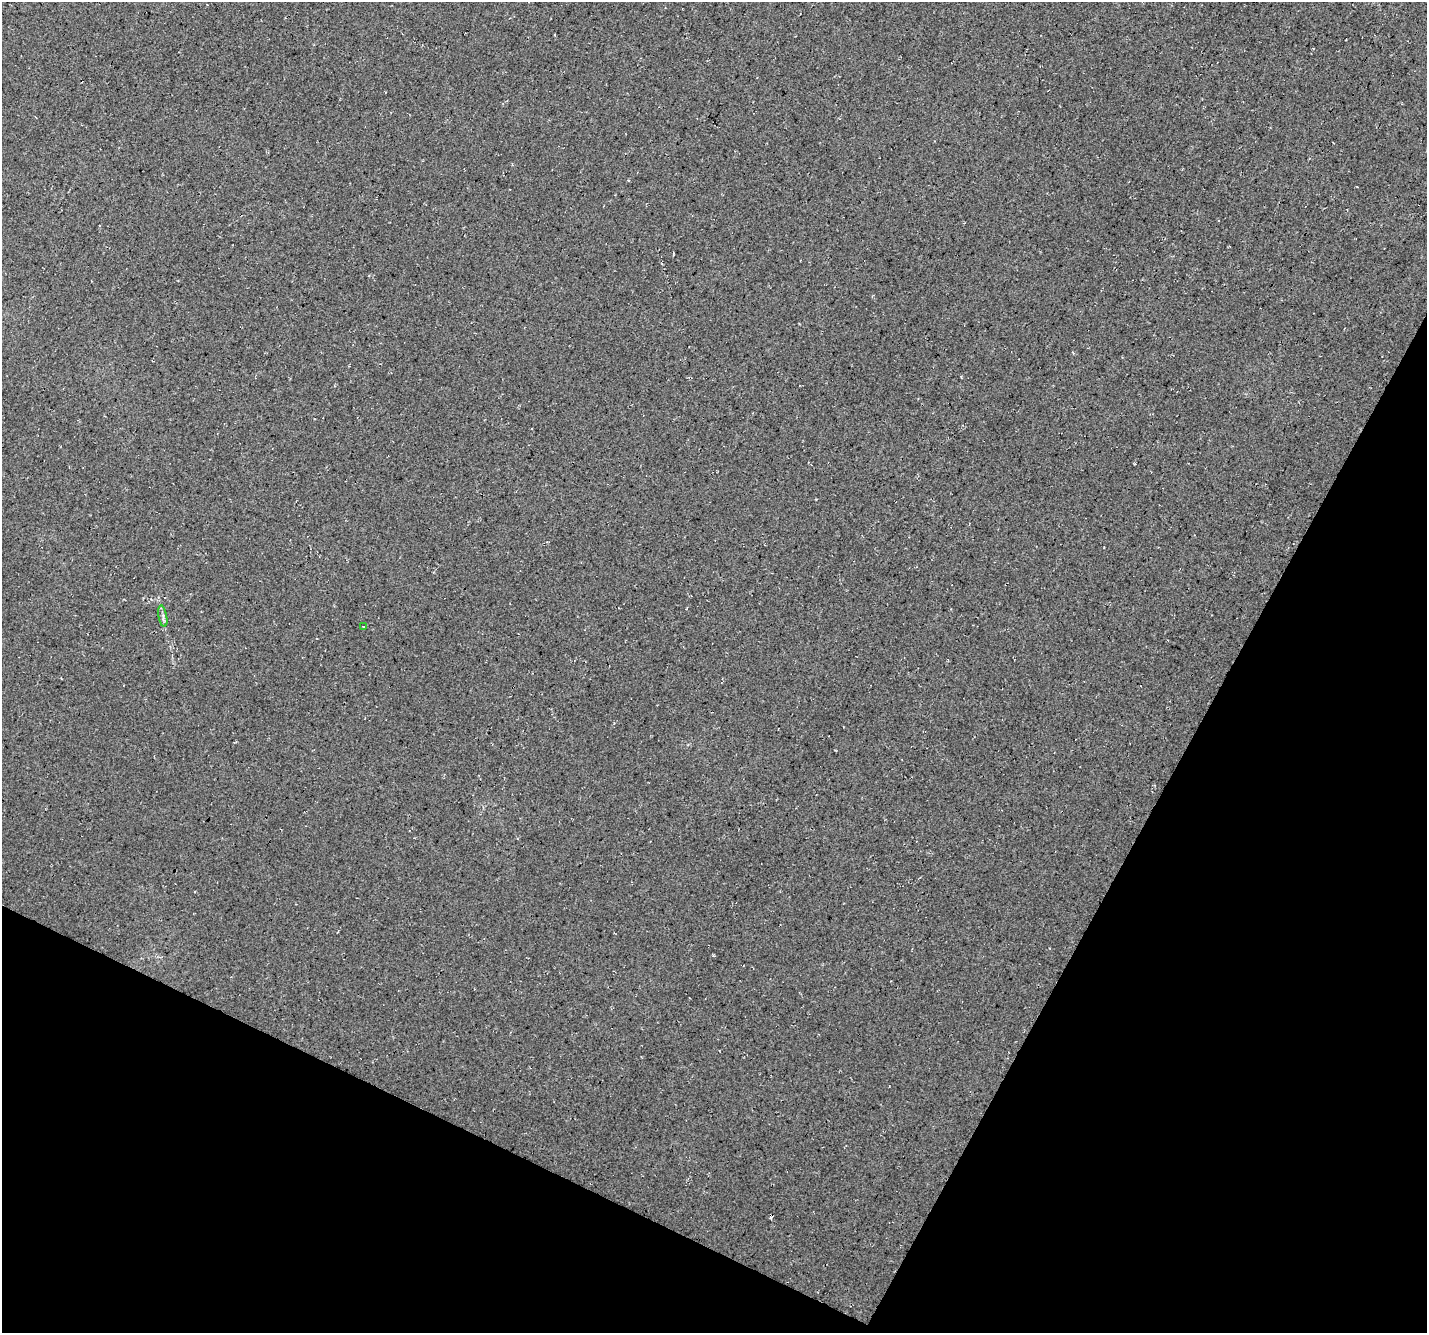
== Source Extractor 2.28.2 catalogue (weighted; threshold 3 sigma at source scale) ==
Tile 15 of 4 x 4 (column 3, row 4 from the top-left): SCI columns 2882-4306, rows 252-1582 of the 5769 x 5892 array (HDU 1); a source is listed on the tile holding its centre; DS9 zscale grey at full resolution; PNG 1429 x 1335 px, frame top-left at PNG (2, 2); each listed source drawn as its Kron ellipse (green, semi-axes under 4 px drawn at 4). Shown black and unused: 25% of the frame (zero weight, under 3 of 4 exposures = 5% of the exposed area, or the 3 px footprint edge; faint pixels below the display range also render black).
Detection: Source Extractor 2.28.2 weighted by HDU 2 'WHT'; one run over the whole footprint, this tile lists its part. Background 0.0391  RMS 0.0096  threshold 0.0434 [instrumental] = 3 sigma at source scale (4.5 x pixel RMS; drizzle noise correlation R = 1.50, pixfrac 1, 0.0396/0.0396 arcsec/px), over >= 5 px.
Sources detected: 4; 2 cosmic-ray / hot-pixel residue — neither listed nor drawn; the other 2 listed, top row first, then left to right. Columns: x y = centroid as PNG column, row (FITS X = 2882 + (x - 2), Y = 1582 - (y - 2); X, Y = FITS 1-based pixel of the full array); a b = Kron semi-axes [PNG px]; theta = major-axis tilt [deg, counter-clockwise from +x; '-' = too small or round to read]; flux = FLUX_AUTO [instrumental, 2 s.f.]
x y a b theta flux
163 616 11 3 -80 2.3
364 627 3 3 - 2.1